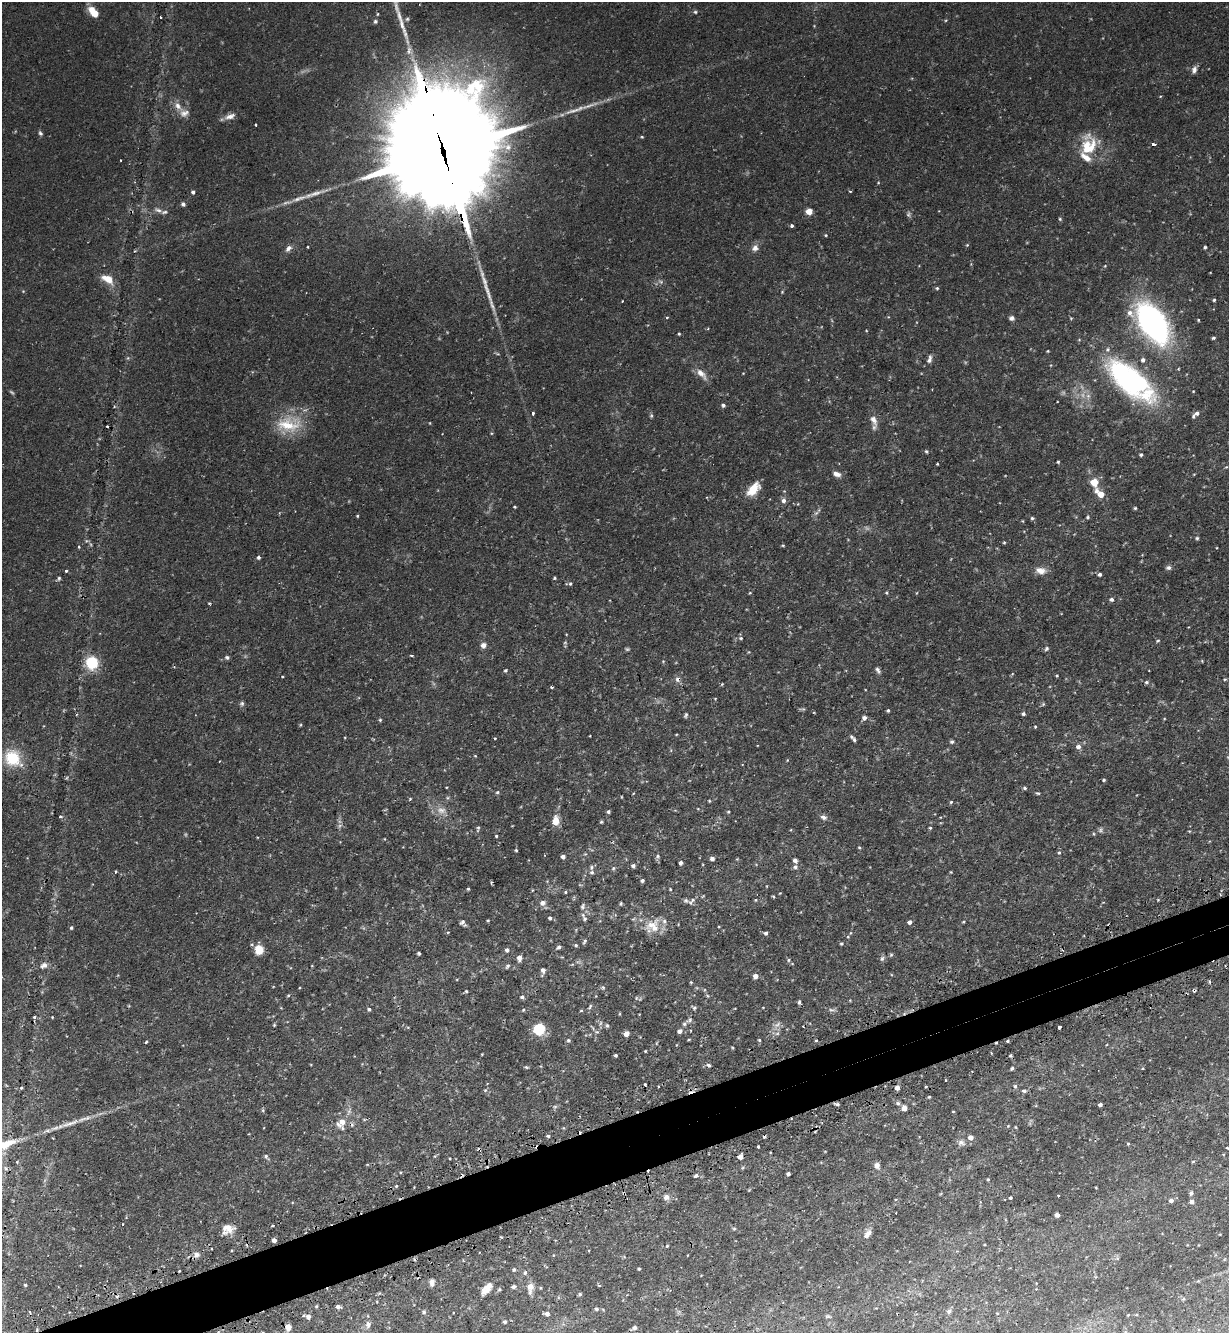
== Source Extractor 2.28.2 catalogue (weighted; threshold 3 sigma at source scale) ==
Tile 7 of 4 x 4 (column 3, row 2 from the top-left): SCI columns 2624-3850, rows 2698-4028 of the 5375 x 5396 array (HDU 1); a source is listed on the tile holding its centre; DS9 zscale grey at full resolution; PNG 1231 x 1335 px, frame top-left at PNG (2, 2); no overlay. Shown black and unused: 4% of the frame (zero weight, under 2 of 3 exposures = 5% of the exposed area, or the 3 px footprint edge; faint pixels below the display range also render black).
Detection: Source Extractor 2.28.2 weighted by HDU 2 'WHT'; one run over the whole footprint, this tile lists its part. Background 0.0663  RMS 0.0055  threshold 0.0247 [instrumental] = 3 sigma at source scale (4.5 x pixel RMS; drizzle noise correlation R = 1.50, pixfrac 1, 0.05/0.05 arcsec/px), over >= 5 px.
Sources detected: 353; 3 too faint to see at this stretch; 23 cosmic-ray / hot-pixel residue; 3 long thin detections or spike segments (spike, bleed or trail) — not listed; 12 inside a brighter listed object's ellipse — not listed separately; the other 312 listed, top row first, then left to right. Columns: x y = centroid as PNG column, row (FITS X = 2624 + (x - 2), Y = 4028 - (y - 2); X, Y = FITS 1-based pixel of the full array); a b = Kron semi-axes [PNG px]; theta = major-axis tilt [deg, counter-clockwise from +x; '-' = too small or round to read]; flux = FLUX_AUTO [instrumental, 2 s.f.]
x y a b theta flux
93 12 13 7 -48 8.3
695 12 5 4 - 0.77
160 17 3 2 - 0.67
375 21 6 5 - 1.1
1194 70 9 6 76 2.2
178 106 11 8 -55 3.6
230 116 14 7 17 3.3
255 125 3 3 - 1.2
40 133 7 5 -53 1
642 137 4 3 - 0.51
1153 145 3 3 - 6.8
508 147 10 8 70 3.4
1086 147 36 13 81 15
443 152 95 24 -75 31000
121 160 2 2 - 0.53
850 191 4 3 - 0.4
193 192 4 4 - 1.3
299 198 28 5 16 5.7
183 204 4 4 - 1.7
158 210 11 5 -21 1.8
809 211 4 4 - 9.6
908 215 7 5 90 1.2
1060 219 5 4 - 0.69
791 226 3 3 - 4.4
826 235 4 3 - 0.58
967 245 5 4 - 0.6
308 247 3 2 - 0.38
1205 247 4 3 - 0.81
288 248 10 6 43 2.3
755 248 9 8 - 2.8
108 279 15 8 -30 7.6
937 288 4 4 - 0.77
782 292 5 3 - 0.48
1214 300 4 3 - 0.7
667 317 3 3 - 0.86
1011 318 6 5 - 1.8
1198 320 4 3 - 0.49
1152 323 32 18 -54 180
679 334 4 3 - 0.62
1213 338 4 3 - 0.91
1048 351 3 3 - 0.5
929 359 11 6 74 2.1
1143 360 5 5 - 1.7
701 374 18 8 -47 4.6
1130 381 53 22 -40 120
723 405 4 4 - 1.4
533 413 3 3 - 1
1197 413 7 5 12 1.8
651 416 5 5 - 0.74
873 420 15 7 -63 4
430 423 5 3 - 0.38
288 424 34 19 0 20
107 426 3 3 - 0.93
926 451 5 4 - 0.77
1141 455 4 4 - 0.99
1058 462 4 3 - 0.64
937 464 3 2 - 0.45
1226 467 5 4 - 0.54
837 474 8 5 -17 2.9
1094 482 5 5 - 16
753 489 15 8 48 11
1100 494 9 5 -39 9.5
784 500 7 5 -87 2.1
515 507 3 2 - 0.55
1135 508 4 4 - 0.67
817 512 15 4 50 1.4
357 516 3 3 - 0.56
1088 517 5 4 - 0.85
1032 518 4 4 - 0.83
1023 521 4 3 - 0.39
1197 538 4 4 - 0.79
1004 542 4 4 - 0.58
783 545 4 4 - 0.53
79 547 4 3 - 0.63
258 557 5 4 - 0.98
1168 568 7 5 0 1.5
66 571 3 2 - 0.9
1041 571 15 9 -11 4.4
1100 574 5 4 - 1.3
59 578 6 4 76 0.88
554 578 4 4 - 0.58
570 583 5 4 - 0.8
750 593 4 4 - 0.54
886 593 5 5 - 0.7
1111 599 5 4 - 1.5
209 603 4 3 - 0.57
741 638 6 5 - 0.91
1158 641 5 3 - 0.61
483 645 7 6 - 2.4
1046 649 6 5 - 1.1
411 655 4 3 - 0.55
227 657 6 5 - 1.1
1202 661 5 3 - 0.45
92 663 8 7 - 33
505 670 5 5 - 0.77
878 670 9 5 -60 1.5
282 676 3 2 - 0.67
677 679 8 7 - 2
1225 679 4 3 - 0.6
1146 682 6 5 - 1.1
722 684 5 4 - 0.49
552 687 3 3 - 1.3
715 699 4 3 - 0.35
242 703 6 6 - 1.1
1043 704 5 3 - 0.57
803 709 7 4 0 0.82
888 710 3 3 - 0.87
1023 714 4 4 - 1
686 715 6 4 75 0.92
864 718 6 5 - 2.1
380 720 4 4 - 0.66
1035 727 3 3 - 0.62
676 735 4 3 - 0.38
495 738 4 2 - 0.39
854 740 7 5 -58 1.3
952 742 4 4 - 1.1
1078 747 6 6 - 2.2
475 756 4 3 - 0.45
13 758 20 16 -45 21
1104 780 4 3 - 0.69
1025 788 5 4 - 0.8
497 792 5 4 - 0.79
633 793 3 2 - 0.55
1038 793 6 4 -24 0.74
410 799 4 4 - 0.65
709 801 4 3 - 0.51
951 802 4 4 - 0.67
698 809 5 3 - 0.42
441 810 14 10 2 4.9
608 812 4 4 - 1.1
728 812 4 4 - 0.55
60 816 5 3 - 0.7
823 817 8 6 -33 1.8
555 821 9 7 86 6.5
601 822 4 4 - 0.67
340 826 7 4 45 1
478 828 8 4 81 0.97
930 828 3 3 - 0.66
1100 830 8 6 77 1.2
1189 831 4 3 - 0.44
496 836 3 3 - 0.62
859 847 4 3 - 0.6
516 850 3 3 - 0.68
1059 853 6 5 - 0.9
585 854 5 4 - 0.6
658 856 6 5 - 1.1
563 857 4 4 - 1.9
712 859 4 4 - 2.1
795 860 5 5 - 1.8
681 863 4 4 - 1.9
633 866 5 4 - 1.4
591 867 7 5 74 1.3
795 867 6 6 - 1.5
613 868 6 5 - 0.88
116 872 4 3 - 0.75
642 880 4 4 - 1.2
767 886 4 3 - 0.36
468 889 3 3 - 0.63
670 889 4 4 - 0.5
532 890 4 3 - 0.41
565 892 4 4 - 0.61
780 893 4 2 - 0.35
703 896 5 3 - 0.46
686 900 8 6 -26 1.3
755 900 5 3 - 0.46
542 903 8 7 - 2.4
621 904 5 3 - 0.66
582 906 8 6 67 1.5
583 915 7 6 - 1.5
550 918 5 4 - 0.92
488 920 3 3 - 0.53
463 922 7 4 -57 2.3
910 922 5 4 - 1.8
963 922 4 3 - 0.55
71 928 5 4 - 0.86
655 928 26 15 42 8.5
448 932 4 3 - 0.42
766 933 4 4 - 1.4
585 941 8 4 61 0.96
841 944 4 4 - 0.76
576 945 5 4 - 0.7
559 947 5 4 - 1.3
259 950 11 10 - 5.6
507 950 4 4 - 1.4
419 953 3 3 - 0.85
891 955 5 5 - 0.72
519 958 7 5 86 2.2
882 959 7 6 - 1.4
788 960 5 4 - 0.78
44 965 10 8 24 2.7
507 966 7 4 53 0.89
543 970 5 4 - 2.1
755 976 5 4 - 3
691 982 4 3 - 0.57
1210 982 4 3 - 0.94
603 987 5 5 - 0.84
466 991 4 4 - 0.61
288 995 4 4 - 0.62
522 997 5 4 - 1.2
850 1000 4 3 - 0.42
799 1002 5 3 - 1.1
590 1007 9 4 56 0.96
694 1008 7 5 -16 1
369 1009 4 4 - 1
523 1010 4 3 - 0.51
581 1010 4 4 - 0.57
832 1010 10 5 -2 1.3
34 1017 4 4 - 0.81
52 1017 3 3 - 0.4
684 1024 7 6 - 1.4
777 1024 12 6 34 2.3
274 1025 4 3 - 0.59
607 1026 5 5 - 0.93
1059 1027 3 3 - 1.4
539 1029 6 5 - 68
690 1030 3 2 - 0.45
680 1031 6 5 - 2.2
597 1032 6 4 -17 0.85
626 1034 5 4 - 4
777 1034 6 4 1 1
568 1040 5 5 - 0.98
689 1040 5 3 - 0.55
759 1040 4 4 - 0.61
816 1040 3 2 - 0.94
1007 1041 3 3 - 1.5
146 1042 3 3 - 0.86
657 1043 5 3 - 0.49
732 1048 4 2 - 0.48
645 1051 3 3 - 0.47
616 1055 3 3 - 0.91
311 1064 4 2 - 0.37
709 1065 5 5 - 1.2
526 1067 6 4 -24 0.67
1012 1068 4 3 - 0.95
945 1080 3 2 - 0.68
645 1084 3 2 - 0.65
1015 1086 6 5 - 0.96
658 1087 2 2 - 0.48
21 1088 4 4 - 0.66
897 1088 4 4 - 3.2
485 1090 5 5 - 0.79
1024 1091 7 5 0 1.3
929 1097 4 3 - 0.52
898 1103 6 5 - 1.1
837 1104 6 3 -12 1.1
1100 1105 4 3 - 1.9
555 1107 6 5 - 0.96
904 1108 5 4 - 4.2
263 1110 5 4 - 0.69
953 1111 3 2 - 0.37
342 1122 12 8 37 6.3
70 1123 36 6 17 8
1008 1126 5 4 - 0.53
1016 1127 5 3 - 0.47
548 1136 4 4 - 0.89
971 1138 5 5 - 3.1
961 1143 11 8 -8 2.3
1128 1144 5 4 - 0.66
758 1146 3 3 - 1.1
266 1156 7 5 -55 1.1
740 1157 5 4 - 3.5
449 1158 2 2 - 0.61
1193 1161 5 3 - 0.5
877 1165 8 7 - 2.3
788 1174 4 3 - 1.3
696 1176 4 3 - 4.5
988 1179 4 3 - 0.56
396 1186 4 3 - 0.61
1096 1188 3 2 - 0.37
624 1193 3 3 - 0.79
1191 1193 7 5 72 1.2
1058 1196 2 2 - 0.48
666 1197 8 7 - 2.4
1010 1198 3 3 - 0.84
1171 1200 5 4 - 1.9
1192 1202 5 5 - 1.7
1057 1215 4 4 - 2.1
123 1224 3 3 - 0.43
273 1225 3 3 - 1.2
228 1229 17 12 20 5.8
734 1229 4 4 - 0.65
867 1234 13 7 58 3.3
274 1240 4 4 - 2.3
667 1246 4 4 - 0.5
211 1249 3 2 - 0.62
588 1250 3 3 - 0.72
197 1255 8 8 - 2.5
553 1255 4 3 - 0.35
639 1269 3 3 - 0.62
514 1270 5 5 - 0.94
525 1273 6 6 - 1.2
1198 1281 3 3 - 0.39
432 1282 8 5 -90 2.2
25 1285 4 3 - 0.65
599 1286 5 3 - 0.47
514 1287 6 5 - 1.2
530 1287 11 10 - 4.3
487 1288 17 7 49 5.7
499 1289 7 4 62 0.86
580 1294 5 5 - 0.76
1183 1299 5 4 - 0.64
338 1307 5 4 - 1.7
596 1309 6 5 - 1.1
949 1311 6 5 - 1.4
424 1312 6 5 - 1.1
547 1314 6 4 -9 2.1
1128 1315 3 2 - 0.41
308 1317 5 5 - 2.4
505 1322 5 4 - 1
368 1324 9 7 88 2.2
288 1327 5 5 - 6.6
634 1328 6 4 24 2
Overlapping masked pixels (flux is a lower limit): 5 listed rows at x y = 443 152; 677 679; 837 1104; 342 1122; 624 1193
Isophote crosses this tile's border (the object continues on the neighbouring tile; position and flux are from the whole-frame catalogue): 1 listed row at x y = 443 152